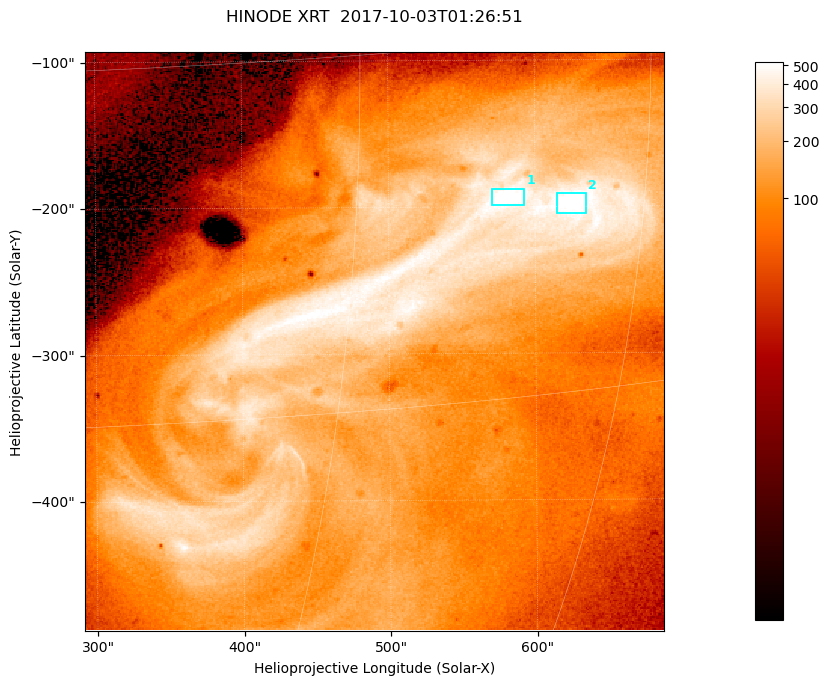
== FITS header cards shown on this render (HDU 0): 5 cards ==
TELESCOP= 'HINODE  '           /
INSTRUME= 'XRT     '           /
DATE_OBS= '2017-10-03T01:26:51.664' /
CTYPE1  = 'Solar-X '           /
CTYPE2  = 'Solar-Y '           /

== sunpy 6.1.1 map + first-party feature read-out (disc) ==
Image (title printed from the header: HINODE XRT  2017-10-03T01:26:51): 384 x 384 px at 1.03 arcsec/px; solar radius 958 arcsec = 932 px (partial field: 5.4% of the solar disc is inside the frame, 100% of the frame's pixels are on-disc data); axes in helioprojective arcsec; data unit not stated in the header (colour bar unlabelled)
Orientation: roll -0.357 deg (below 1 deg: not rotated)
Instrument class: DISC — disc imager (sunpy class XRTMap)
Bright regions (active regions / flare kernels): reference = the on-disc median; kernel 3 px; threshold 5 sigma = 420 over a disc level ~109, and >= 1.15x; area >= 147 px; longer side >= 5 px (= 5.1 arcsec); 2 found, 2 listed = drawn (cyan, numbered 1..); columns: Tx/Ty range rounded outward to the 5 arcsec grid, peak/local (2 s.f.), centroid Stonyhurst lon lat
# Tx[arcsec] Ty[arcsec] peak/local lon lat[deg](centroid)
1 570..595 -200..-185 6 +38 -6
2 615..635 -205..-190 5.4 +41 -7